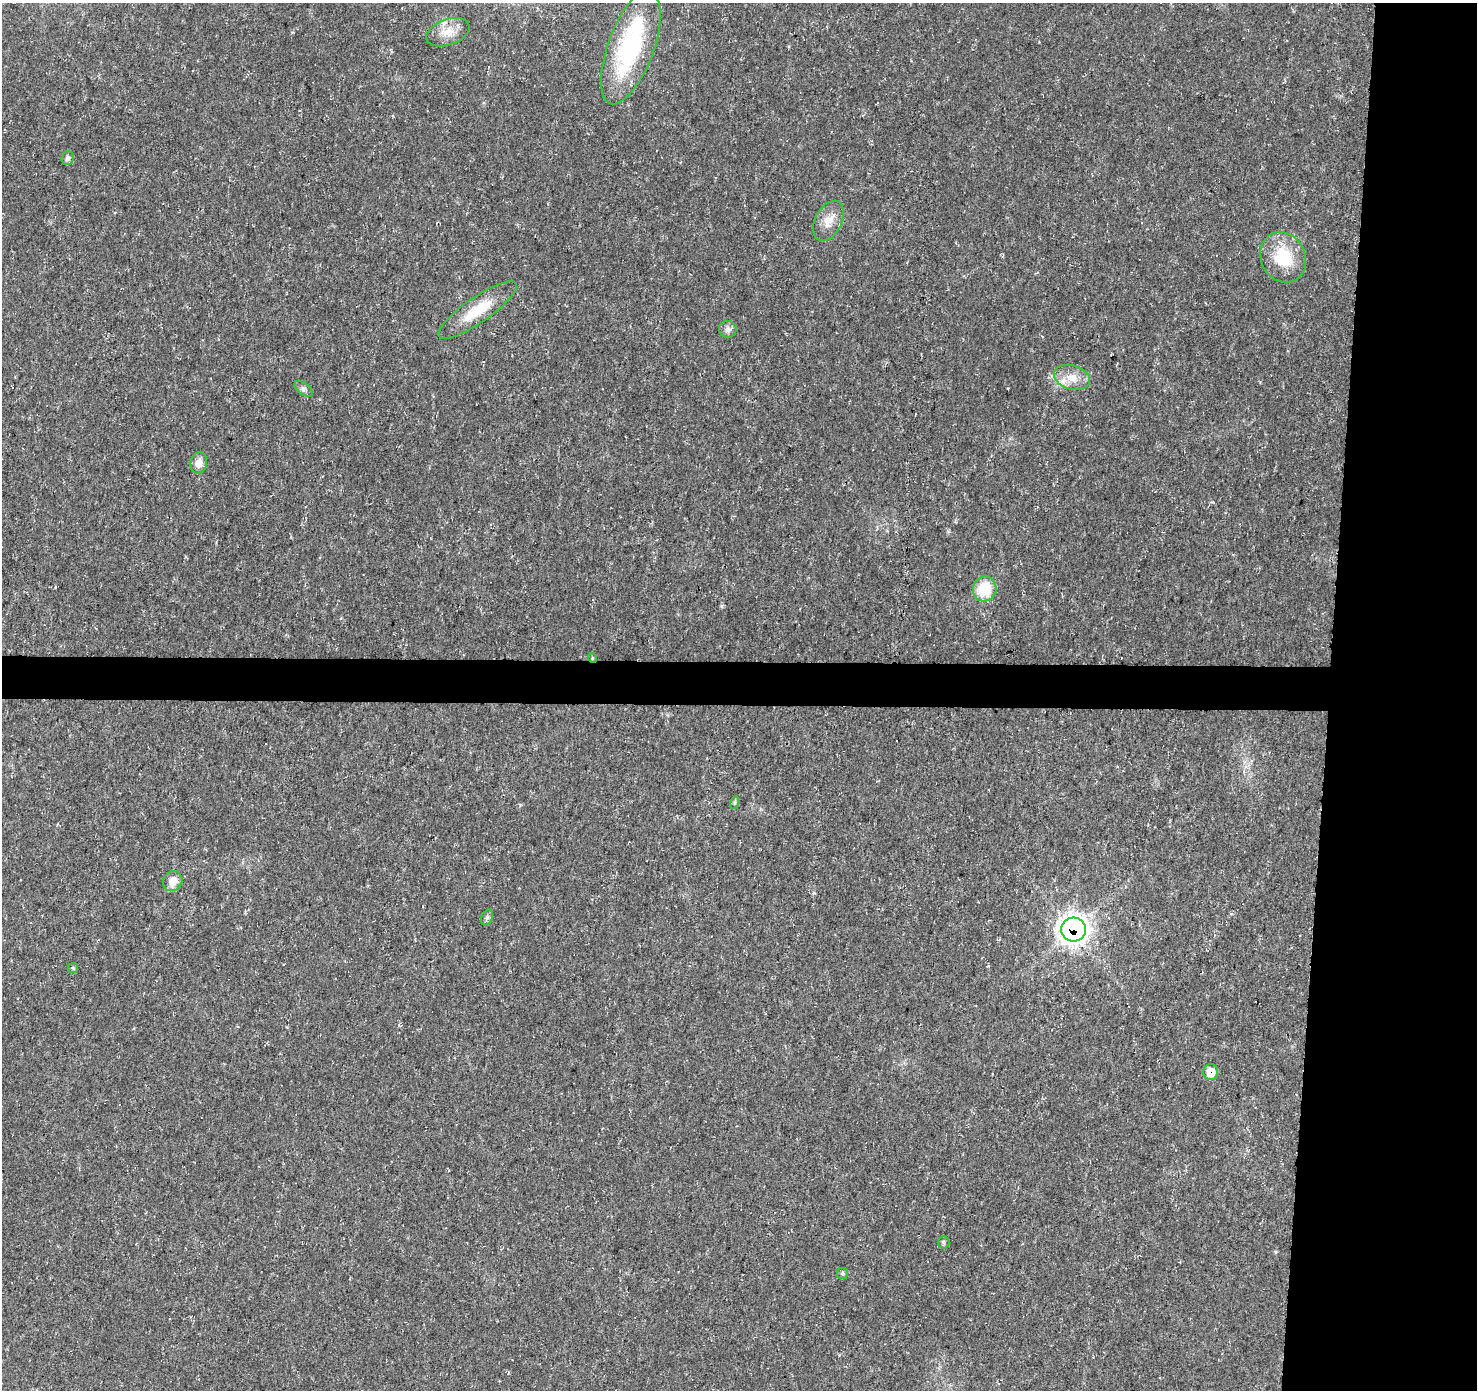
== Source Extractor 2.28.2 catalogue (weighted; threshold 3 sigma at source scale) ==
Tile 6 of 3 x 3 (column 3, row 2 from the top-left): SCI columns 2950-4424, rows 1617-3004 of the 4431 x 4671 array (HDU 1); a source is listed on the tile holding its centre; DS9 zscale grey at full resolution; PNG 1479 x 1392 px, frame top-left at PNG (2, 3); each listed source drawn as its Kron ellipse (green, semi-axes under 4 px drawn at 4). Shown black and unused: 13% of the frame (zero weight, under 3 of 5 exposures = <1% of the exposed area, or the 3 px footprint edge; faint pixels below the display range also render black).
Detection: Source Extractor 2.28.2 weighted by HDU 2 'WHT'; one run over the whole footprint, this tile lists its part. Background 0.0139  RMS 0.0031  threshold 0.0138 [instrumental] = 3 sigma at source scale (4.5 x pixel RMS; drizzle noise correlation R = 1.50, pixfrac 1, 0.0396/0.0396 arcsec/px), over >= 5 px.
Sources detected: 22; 2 inside a brighter listed object's ellipse — not listed separately; the other 20 listed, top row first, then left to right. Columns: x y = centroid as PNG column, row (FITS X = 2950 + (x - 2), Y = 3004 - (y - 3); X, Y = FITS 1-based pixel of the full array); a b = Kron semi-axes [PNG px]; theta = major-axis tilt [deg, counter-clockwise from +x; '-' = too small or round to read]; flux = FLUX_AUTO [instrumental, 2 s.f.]
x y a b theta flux
448 32 23 13 20 4.7
631 48 60 23 70 37
68 158 7 6 - 0.92
829 221 21 13 63 4.2
1283 257 26 22 -62 13
478 310 47 12 35 10
728 329 9 8 - 1.3
1072 377 18 12 -17 4.2
304 389 10 5 -38 0.97
199 463 11 8 79 2.5
985 589 12 11 - 9.9
592 658 5 3 - 0.32
734 803 6 4 71 0.5
173 881 10 9 - 3.3
487 917 8 5 63 0.75
1073 929 12 12 - 250
73 968 5 5 - 0.38
1211 1072 8 7 - 4.9
943 1242 6 6 - 0.64
843 1274 6 5 - 0.53
Overlapping masked pixels (flux is a lower limit): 3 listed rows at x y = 592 658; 1073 929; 1211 1072
Unlisted compact peaks at least as high as the median listed source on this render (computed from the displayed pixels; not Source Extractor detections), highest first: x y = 722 606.